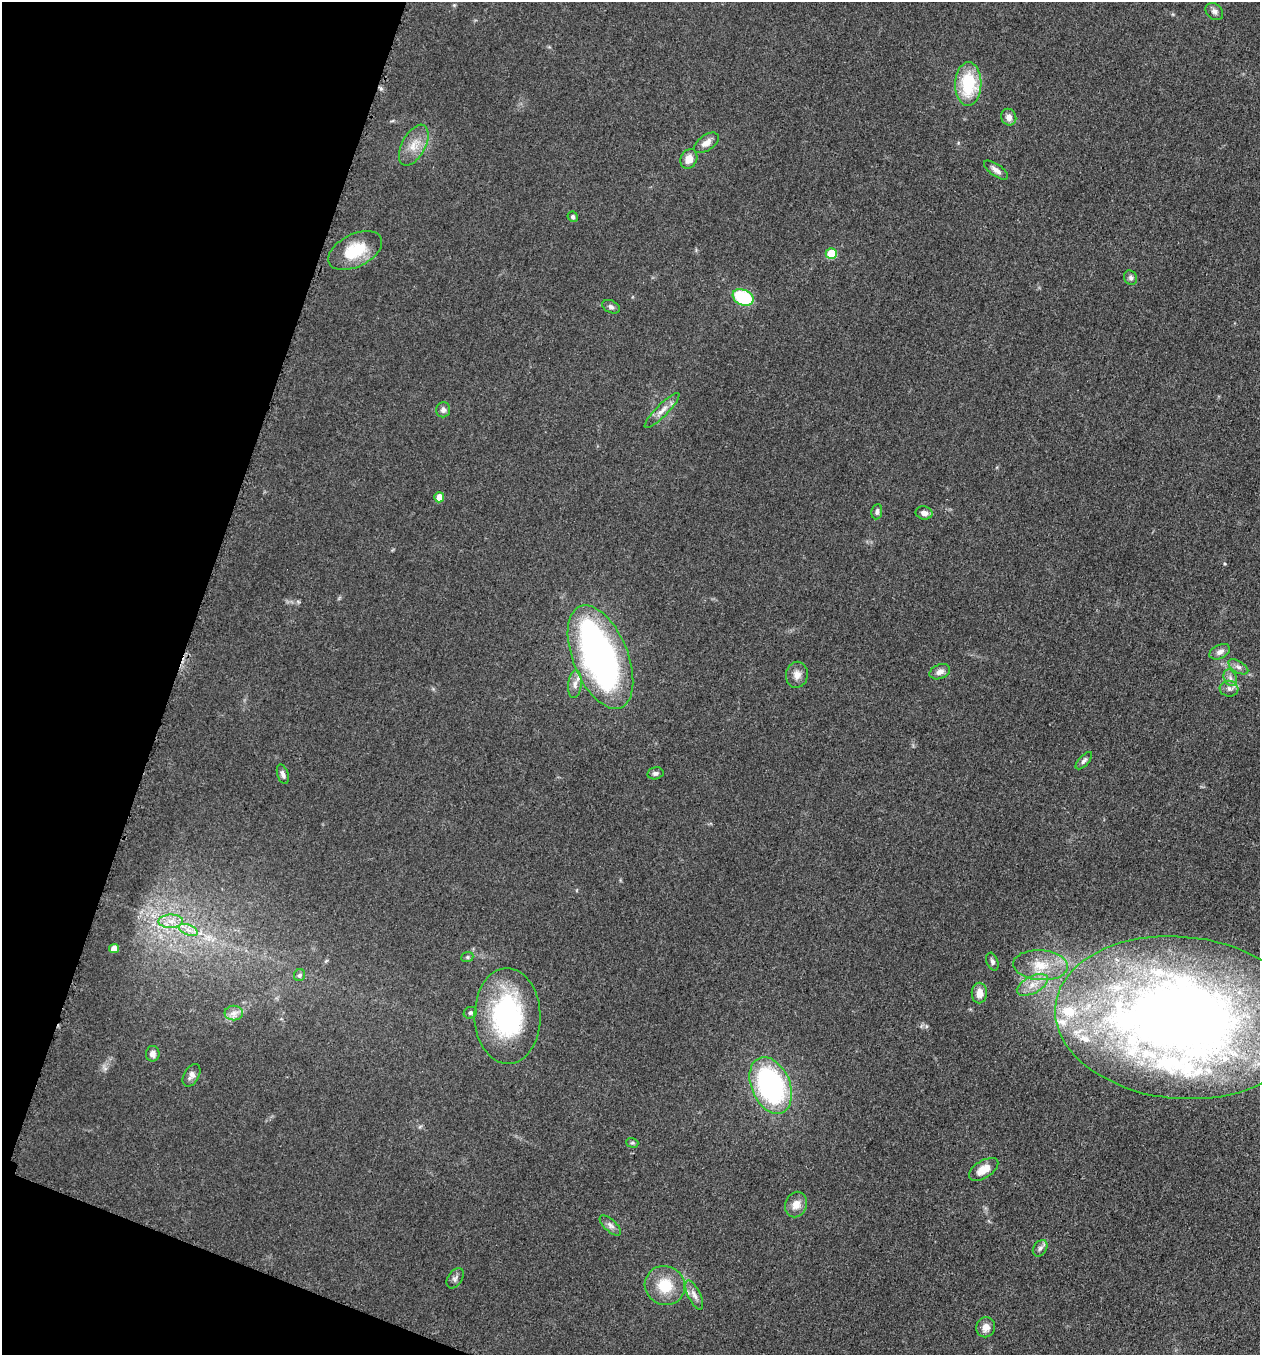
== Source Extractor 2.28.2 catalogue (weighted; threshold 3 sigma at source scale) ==
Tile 9 of 4 x 4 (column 1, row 3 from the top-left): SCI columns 197-1454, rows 1371-2723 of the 5506 x 5462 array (HDU 1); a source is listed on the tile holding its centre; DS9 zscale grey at full resolution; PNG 1262 x 1357 px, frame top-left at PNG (2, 2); each listed source drawn as its Kron ellipse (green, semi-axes under 4 px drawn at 4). Shown black and unused: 17% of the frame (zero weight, under 3 of 5 exposures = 4% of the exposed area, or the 3 px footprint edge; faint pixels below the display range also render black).
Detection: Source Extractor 2.28.2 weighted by HDU 2 'WHT'; one run over the whole footprint, this tile lists its part. Background 0.0602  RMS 0.0063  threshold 0.0282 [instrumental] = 3 sigma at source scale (4.5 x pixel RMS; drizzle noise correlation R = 1.50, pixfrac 1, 0.05/0.05 arcsec/px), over >= 5 px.
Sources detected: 67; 3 inside a brighter object's white glare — neither listed nor drawn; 10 inside a brighter listed object's ellipse — not listed separately; the other 54 listed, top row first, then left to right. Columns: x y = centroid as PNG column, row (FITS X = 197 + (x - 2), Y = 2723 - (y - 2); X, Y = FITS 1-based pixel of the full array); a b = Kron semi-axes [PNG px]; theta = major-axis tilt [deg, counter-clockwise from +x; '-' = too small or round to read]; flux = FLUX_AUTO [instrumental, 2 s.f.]
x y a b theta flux
1214 11 10 7 -43 2.4
968 84 22 13 89 33
1009 117 8 7 - 3.4
706 143 14 7 35 4.7
414 145 22 11 61 9.1
689 159 10 8 64 6.6
996 170 14 6 -36 3.3
573 217 5 5 - 1.2
355 251 29 16 27 22
831 254 5 5 - 25
1131 278 7 6 - 1.7
743 297 11 7 -24 41
611 307 9 6 -26 1.9
443 410 7 7 - 2.5
662 410 24 6 45 4.8
439 497 5 5 - 6.4
877 512 8 5 81 1.8
924 513 8 6 -11 3.3
1220 652 11 7 25 3.2
600 657 55 27 -68 230
1238 667 11 5 -31 2.4
940 672 11 7 21 3.4
797 675 13 11 80 4.7
1230 678 8 6 -69 2.4
575 684 14 6 84 3.8
1229 689 9 8 - 2.7
1084 761 11 5 47 1.9
655 773 8 6 12 1.7
283 774 10 5 -71 2.1
171 921 12 6 1 5.3
188 930 10 5 -23 3.2
114 948 5 4 - 5.4
467 957 6 5 - 1.1
992 962 9 5 -70 1.7
1041 965 27 15 -4 17
300 975 6 5 - 1.5
1032 985 17 8 27 7.3
979 993 10 7 89 5.9
234 1013 9 7 1 3.3
470 1013 7 5 26 1.5
507 1016 48 33 -89 91
1180 1018 125 81 -5 760
153 1054 8 7 - 3.1
191 1075 12 7 60 3.1
771 1085 30 19 -67 110
632 1143 6 4 -18 0.95
984 1169 16 8 32 7.9
796 1205 13 11 68 6.1
610 1225 13 6 -43 2.6
1040 1248 9 6 56 2
455 1278 11 7 56 2.2
665 1286 20 19 - 19
694 1295 16 6 -64 3.6
986 1327 10 9 - 4.7